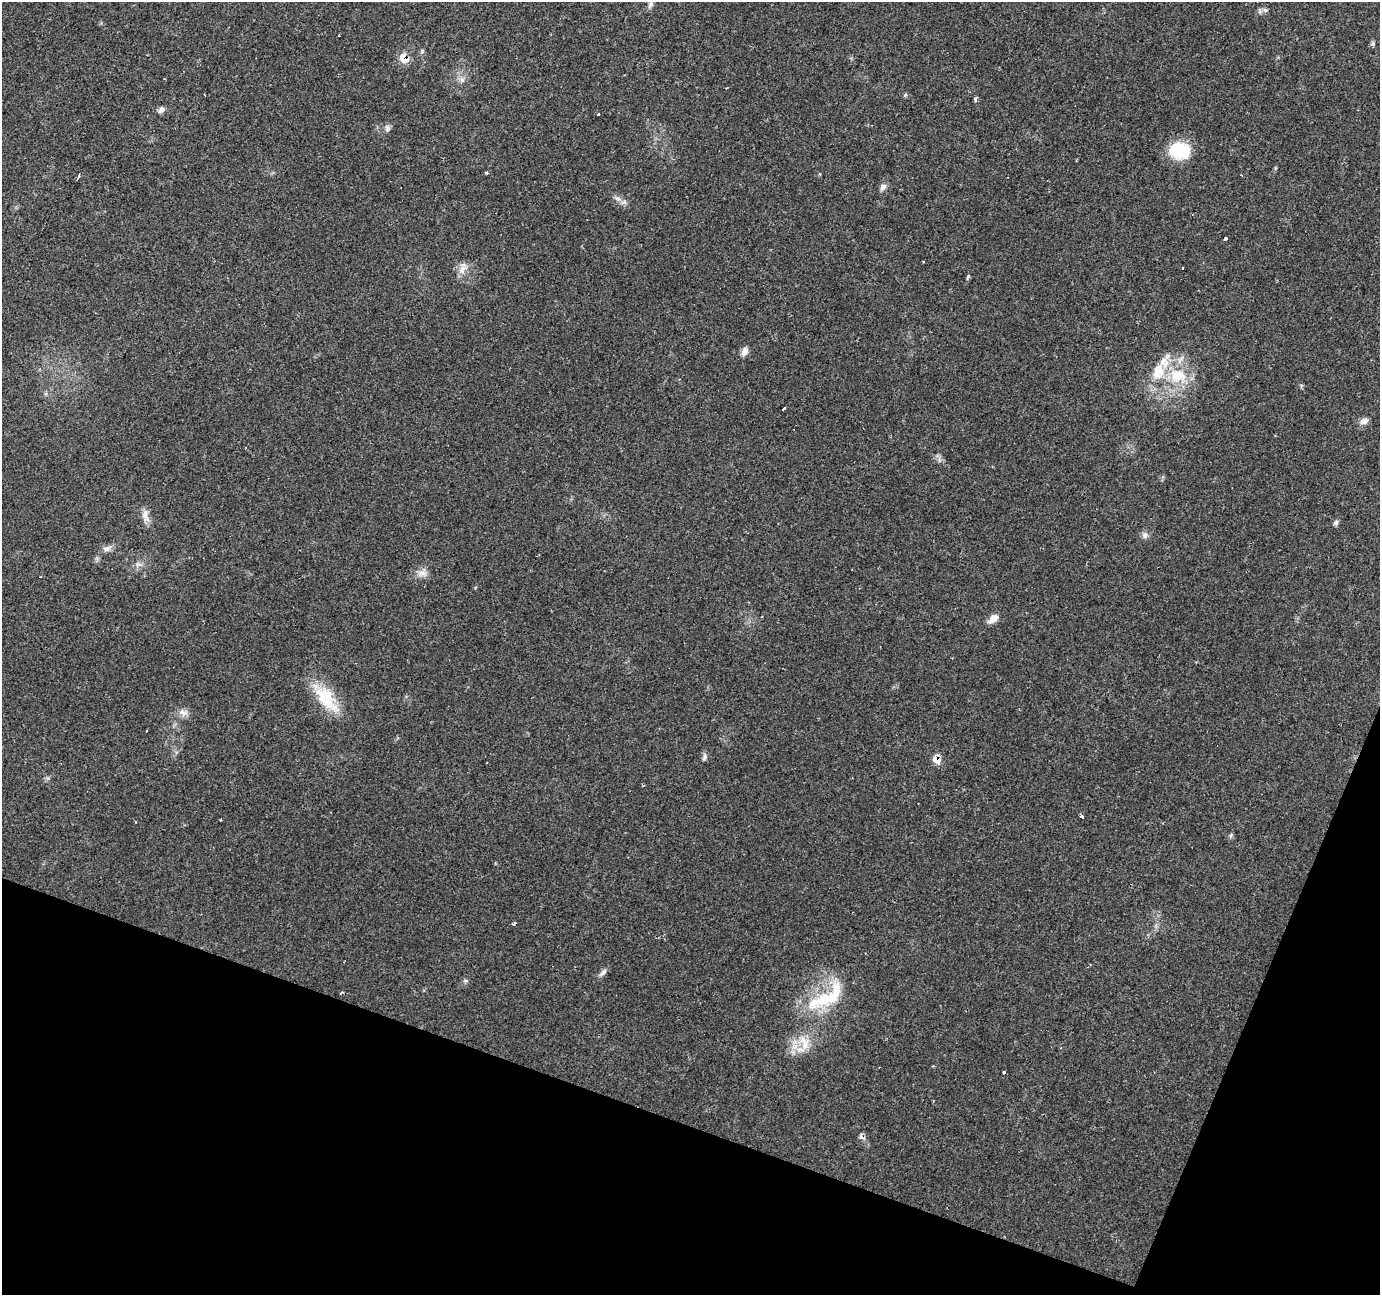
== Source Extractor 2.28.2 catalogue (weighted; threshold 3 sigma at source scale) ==
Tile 15 of 4 x 4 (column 3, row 4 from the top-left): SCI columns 2757-4134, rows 209-1501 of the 5516 x 5652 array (HDU 1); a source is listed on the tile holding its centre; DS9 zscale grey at full resolution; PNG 1382 x 1297 px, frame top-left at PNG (2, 2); no overlay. Shown black and unused: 18% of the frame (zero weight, under 2 of 3 exposures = <1% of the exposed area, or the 3 px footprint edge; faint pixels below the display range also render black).
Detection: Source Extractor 2.28.2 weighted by HDU 2 'WHT'; one run over the whole footprint, this tile lists its part. Background 0.0606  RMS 0.0045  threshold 0.0203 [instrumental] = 3 sigma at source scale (4.5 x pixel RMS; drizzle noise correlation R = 1.50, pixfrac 1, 0.0396/0.0396 arcsec/px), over >= 5 px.
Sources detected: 58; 1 inside a brighter object's white glare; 5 cosmic-ray / hot-pixel residue — not listed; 5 inside a brighter listed object's ellipse — not listed separately; the other 47 listed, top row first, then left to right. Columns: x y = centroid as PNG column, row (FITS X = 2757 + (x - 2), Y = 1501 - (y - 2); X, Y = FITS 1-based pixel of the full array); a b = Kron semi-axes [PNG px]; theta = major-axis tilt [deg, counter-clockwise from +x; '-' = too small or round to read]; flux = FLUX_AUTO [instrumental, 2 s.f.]
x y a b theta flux
650 5 13 5 71 1.9
1260 11 9 5 -77 1
339 35 3 2 - 0.34
1372 44 7 5 84 0.87
404 58 9 8 - 8.5
462 80 9 6 -75 2
905 95 5 5 - 0.67
975 99 7 3 82 0.75
161 110 10 7 35 1.7
598 114 3 3 - 1.3
387 128 10 7 73 1.5
1179 150 23 21 35 16
486 173 4 3 - 0.79
78 176 5 3 - 3.2
883 187 11 7 54 1.8
618 199 13 7 -26 2.4
1225 238 3 3 - 2.1
463 269 17 9 62 3.7
968 277 9 4 65 0.73
745 351 11 7 67 2.5
1178 376 25 20 -13 18
784 408 4 3 - 1.9
1364 421 11 7 18 2.5
939 460 9 3 -85 0.97
145 514 17 9 -90 3.4
1336 523 8 5 52 1.1
1145 535 10 8 86 1.8
107 549 12 7 19 2.2
138 564 9 6 1 1.7
422 573 14 12 41 3.6
993 619 16 9 37 3.3
326 698 41 19 -52 19
183 713 14 10 -16 3
146 731 3 3 - 2.7
705 757 10 5 65 1.3
936 760 8 8 - 5.2
1081 816 4 3 - 2.2
136 822 3 3 - 0.35
1231 835 6 4 71 0.77
514 924 5 3 - 1.1
603 972 13 5 50 1.9
465 981 8 4 -8 0.79
341 992 4 3 - 1.5
833 996 46 18 61 20
805 1044 21 11 66 7.3
1004 1072 3 3 - 3.3
862 1137 10 6 -40 1.6
Overlapping masked pixels (flux is a lower limit): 3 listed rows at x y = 404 58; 936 760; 862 1137